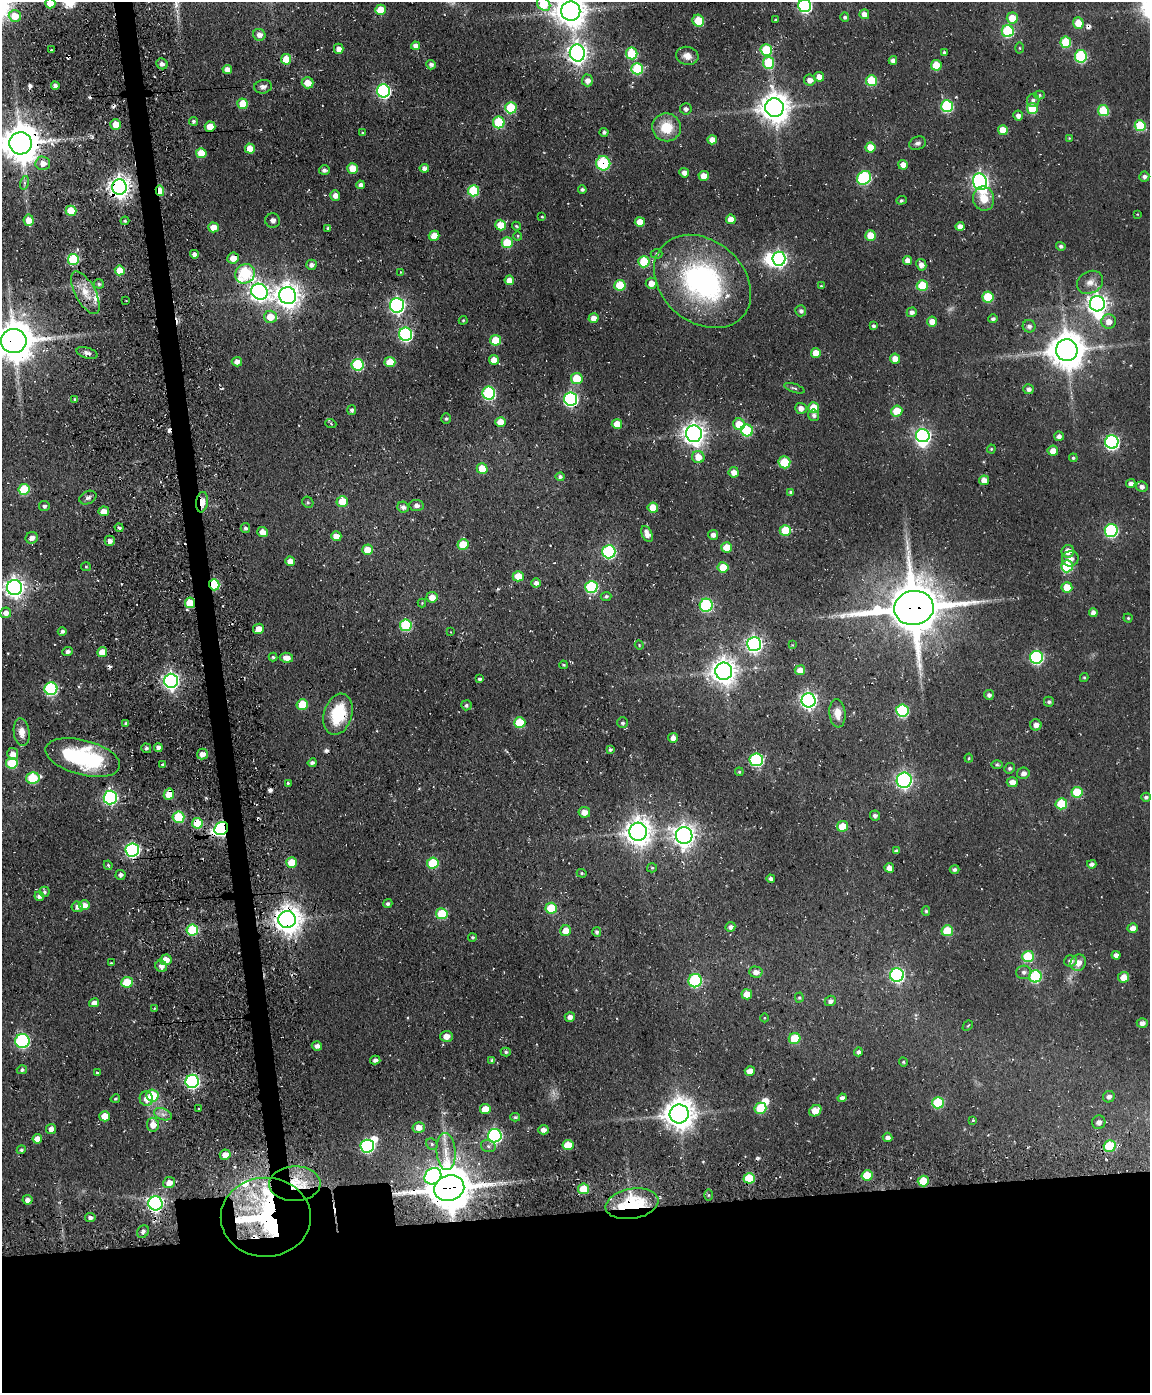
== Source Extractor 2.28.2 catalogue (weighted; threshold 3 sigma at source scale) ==
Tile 11 of 4 x 3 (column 3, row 3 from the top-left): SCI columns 2412-3559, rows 261-1651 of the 4820 x 4802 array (HDU 1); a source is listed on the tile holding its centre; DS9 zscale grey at full resolution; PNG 1152 x 1395 px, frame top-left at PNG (2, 2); each listed source drawn as its Kron ellipse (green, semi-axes under 4 px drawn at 4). Shown black and unused: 15% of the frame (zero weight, under 3 of 4 exposures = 11% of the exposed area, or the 3 px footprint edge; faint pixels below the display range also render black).
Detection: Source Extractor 2.28.2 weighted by HDU 2 'WHT'; one run over the whole footprint, this tile lists its part. Background 0.0634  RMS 0.0094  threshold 0.0423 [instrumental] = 3 sigma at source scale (4.5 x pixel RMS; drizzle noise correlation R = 1.50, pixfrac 1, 0.05/0.05 arcsec/px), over >= 5 px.
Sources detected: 433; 2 too faint to see at this stretch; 5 inside a brighter object's white glare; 15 cosmic-ray / hot-pixel residue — neither listed nor drawn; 5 inside a brighter listed object's ellipse — not listed separately; the other 406 listed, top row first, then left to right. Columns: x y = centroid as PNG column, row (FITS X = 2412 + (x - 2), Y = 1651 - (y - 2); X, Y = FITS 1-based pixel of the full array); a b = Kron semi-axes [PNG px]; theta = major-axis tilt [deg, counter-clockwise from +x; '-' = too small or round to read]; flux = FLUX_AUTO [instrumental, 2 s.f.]
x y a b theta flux
50 3 5 5 - 15
544 4 7 6 - 44
805 6 6 6 - 160
381 10 5 5 - 24
571 11 9 9 - 1600
864 14 5 4 - 7.6
15 16 6 6 - 17
845 17 5 4 - 2
1012 18 5 5 - 16
776 20 3 3 - 1.3
698 21 6 5 - 26
1078 23 5 5 - 16
1008 31 6 6 - 82
259 35 6 6 - 4.6
1066 42 5 5 - 41
416 46 4 4 - 6
1020 48 5 3 - 0.98
339 49 5 5 - 6.1
51 50 2 2 - 0.76
766 50 6 5 - 45
944 52 4 4 - 1.7
577 53 8 7 - 560
632 53 6 5 - 44
687 56 11 9 -13 7.5
1081 56 6 6 - 87
286 59 5 5 - 20
893 60 4 4 - 4.4
769 63 6 5 - 52
162 64 6 5 - 3.1
431 65 5 5 - 3.2
936 65 5 5 - 27
227 69 5 4 - 6.6
637 69 6 5 - 63
819 77 5 5 - 9.7
587 80 6 5 - 5.6
810 80 6 5 - 6.7
871 81 5 5 - 43
308 83 6 5 - 11
55 86 4 3 - 3.4
263 87 9 6 9 3.9
383 91 6 6 - 170
1039 95 5 4 - 1.5
1033 100 6 6 - 2.6
243 104 5 5 - 25
947 106 6 6 - 87
511 108 5 5 - 47
774 108 9 9 - 1500
1032 108 5 5 - 34
686 109 6 5 - 2.9
1103 110 5 5 - 43
1018 116 5 5 - 4.4
193 121 4 4 - 1.8
499 122 6 6 - 53
116 124 5 5 - 12
1140 126 5 5 - 40
210 127 5 5 - 14
666 127 14 14 - 24
1003 130 5 5 - 17
604 132 4 4 - 2
363 133 4 4 - 1.6
1069 138 4 3 - 0.8
712 140 5 4 - 9.6
21 143 11 11 - 2400
918 143 8 6 21 3.1
870 147 5 5 - 17
250 148 5 5 - 13
201 153 5 5 - 17
43 163 7 7 - 8.1
603 163 7 7 - 72
903 165 5 5 - 7.1
353 168 5 5 - 17
424 168 4 4 - 4.4
324 170 5 5 - 2.6
684 173 5 4 - 5
704 176 5 5 - 10
1144 176 5 5 - 2.9
864 178 7 6 - 110
980 182 8 7 - 360
24 183 7 4 72 1.9
360 185 4 4 - 4.1
119 187 8 7 - 710
582 189 4 3 - 2.3
160 191 5 4 - 21
473 191 5 5 - 54
335 195 5 5 - 5.6
984 199 12 10 -81 15
901 200 5 4 - 1.5
71 211 5 5 - 27
1137 214 4 2 - 0.55
542 217 3 3 - 1
731 219 5 5 - 10
29 220 5 5 - 11
125 221 4 4 - 1.2
273 221 7 7 - 3.3
640 222 5 5 - 13
501 225 5 5 - 18
516 226 4 3 - 1.1
960 226 4 4 - 5.5
213 227 5 5 - 11
328 228 3 3 - 1.8
870 235 5 5 - 17
434 236 5 5 - 12
518 236 4 4 - 1
507 243 5 5 - 37
1061 246 5 4 - 2.3
194 254 4 4 - 4.8
657 254 6 4 0 1.5
233 258 6 5 - 9
73 259 5 5 - 70
779 259 7 6 - 280
907 260 4 4 - 6.2
644 262 6 5 - 42
311 265 5 5 - 4.1
921 265 6 5 - 5.5
120 270 5 5 - 16
400 272 3 2 - 0.5
245 274 10 9 - 89
509 280 5 4 - 8.8
702 281 53 41 -41 210
1090 282 14 10 30 7.8
651 283 5 5 - 8.6
99 284 5 4 - 1.7
620 285 5 5 - 38
821 286 4 3 - 1
922 286 5 5 - 39
259 292 8 7 - 420
85 293 24 10 -62 16
288 296 8 8 - 970
988 297 5 5 - 44
126 301 2 2 - 1.1
1097 304 7 7 - 540
397 305 7 7 - 270
801 311 5 5 - 2.7
912 312 5 4 - 4
270 317 6 6 - 17
593 318 5 5 - 7.2
993 319 5 4 - 2.6
463 320 4 4 - 0.95
932 322 5 5 - 9.2
1109 322 7 7 - 8.1
874 326 4 4 - 2.2
1029 326 6 6 - 3.9
406 334 6 6 - 160
496 340 5 5 - 29
14 341 13 12 - 2700
1067 350 11 11 - 2100
87 353 11 5 -17 3.6
816 353 5 5 - 15
895 359 5 5 - 8.5
494 360 5 5 - 8.8
237 362 5 5 - 5.7
390 362 5 5 - 22
358 365 6 6 - 84
577 378 6 5 - 25
794 388 11 3 -18 1.9
1029 389 5 5 - 3.6
489 393 6 6 - 110
75 399 4 3 - 1.4
571 399 6 6 - 200
813 407 5 5 - 18
801 408 6 5 - 5.1
352 410 5 4 - 2.4
897 411 5 5 - 18
814 415 6 5 - 3.3
446 418 5 5 - 1.7
501 422 5 5 - 12
331 424 5 3 - 0.94
617 424 5 5 - 15
739 424 6 5 - 18
747 430 6 6 - 52
694 434 8 8 - 710
923 436 7 6 - 270
1059 436 5 4 - 3.8
1112 442 7 6 - 190
991 449 4 4 - 1
1053 451 5 5 - 8.9
698 457 6 6 - 12
1073 458 4 4 - 1.7
784 462 6 6 - 32
482 469 5 5 - 16
734 472 5 5 - 6.5
560 477 4 4 - 2.8
984 480 5 4 - 8.8
1131 484 4 4 - 4.2
1142 487 6 5 - 3.9
24 489 5 5 - 38
791 492 4 3 - 2.2
88 498 9 6 24 3.5
342 501 5 5 - 21
202 502 10 5 81 13
308 502 6 5 - 1.6
44 506 5 5 - 2.7
416 506 7 5 -8 3.2
403 507 6 5 - 3.8
653 508 5 5 - 20
104 511 5 5 - 9.8
119 528 4 3 - 2.4
245 528 5 4 - 2.6
1111 530 6 6 - 130
785 531 5 5 - 31
262 532 5 5 - 9.1
647 534 9 5 -64 6.5
713 535 5 5 - 4.4
336 536 5 5 - 8.2
32 538 6 5 - 4.5
110 541 5 5 - 4
463 544 5 5 - 26
726 547 5 5 - 17
367 550 5 5 - 13
1068 551 6 6 - 9.4
609 552 6 6 - 120
1070 559 8 7 - 5.9
290 561 5 4 - 8.1
1067 566 6 6 - 50
86 567 5 4 - 1.1
723 567 5 5 - 19
518 576 5 5 - 16
536 583 5 4 - 3.9
214 585 5 5 - 53
591 587 6 6 - 96
1067 587 5 5 - 16
15 588 7 7 - 520
606 596 5 4 - 1.9
432 597 5 5 - 9.8
190 603 5 5 - 31
422 603 4 4 - 0.84
706 605 6 6 - 110
914 608 20 17 8 5400
1093 612 4 4 - 4.7
6 613 5 5 - 6
1128 618 4 4 - 1.3
406 625 6 6 - 64
259 629 5 5 - 9.7
62 631 4 4 - 2.8
451 632 3 2 - 0.54
754 644 7 7 - 330
639 645 5 4 - 1
792 645 3 3 - 0.79
67 651 5 4 - 3.4
102 652 5 4 - 12
273 657 4 4 - 1.5
1036 657 6 6 - 140
286 658 6 5 - 7.4
563 665 4 3 - 1.1
800 670 5 5 - 8.8
724 671 8 8 - 1000
1084 677 4 4 - 1.1
480 679 4 3 - 2.2
171 681 7 7 - 370
51 689 6 6 - 120
989 695 5 5 - 3
809 700 7 7 - 340
1049 702 5 5 - 2
302 704 5 5 - 27
466 705 5 5 - 2
902 711 6 6 - 86
837 713 14 8 -85 9.5
338 714 21 14 74 46
126 723 4 3 - 1.6
520 723 5 5 - 39
622 723 5 5 - 1.9
1036 725 5 5 - 4.9
22 732 14 8 -83 7.9
673 738 5 5 - 5.2
146 748 5 4 - 2.2
158 748 4 4 - 4.6
610 750 4 4 - 2
13 754 6 5 - 7.4
202 754 5 5 - 7.2
83 758 38 17 -15 100
969 758 4 4 - 0.98
756 760 6 6 - 100
12 763 5 5 - 45
312 763 4 4 - 3.3
163 765 4 3 - 1.8
997 765 6 4 0 1.5
1009 768 5 5 - 2.2
739 772 4 3 - 1.1
1023 773 6 5 - 4.5
33 778 7 5 13 56
904 780 7 7 - 250
1012 782 5 5 - 7.5
288 783 3 3 - 1.7
1077 792 5 5 - 29
169 794 6 5 - 18
1146 797 5 4 - 2.4
110 798 7 6 - 180
1061 804 6 5 - 34
584 812 5 5 - 7
875 815 5 5 - 2.7
178 817 6 5 - 55
197 823 5 5 - 25
842 826 5 5 - 18
221 828 7 6 - 170
638 832 9 9 - 1100
684 836 8 8 - 690
132 850 7 6 - 190
896 851 4 4 - 2.4
292 863 5 5 - 22
433 863 6 5 - 40
1092 864 4 4 - 3.1
108 865 5 4 - 1.3
652 868 5 4 - 1.3
889 868 5 5 - 7.1
954 869 5 4 - 2.5
582 873 5 4 - 1.2
121 875 5 5 - 3.5
771 879 4 4 - 3.7
44 892 5 5 - 1.9
39 896 5 4 - 3.4
388 904 5 4 - 2.1
84 905 5 5 - 8.2
77 907 5 5 - 4
551 908 5 5 - 33
926 911 4 4 - 1.5
442 914 6 5 - 37
287 920 9 8 - 1200
730 927 5 4 - 3.7
1133 928 5 5 - 5.7
192 930 6 5 - 56
566 931 5 5 - 12
947 931 6 5 - 33
597 932 5 4 - 2.3
473 937 4 4 - 1.4
1116 955 4 4 - 5.1
1028 956 6 5 - 46
166 960 5 5 - 10
1071 961 6 5 - 4.4
111 963 3 3 - 0.83
1078 963 8 7 - 8.7
161 966 6 5 - 4.9
756 972 7 5 -2 5.9
1024 972 7 6 - 3.1
897 975 7 7 - 190
1035 976 6 6 - 75
1124 977 5 5 - 10
695 981 6 6 - 110
127 982 5 5 - 30
747 994 5 5 - 11
799 998 5 4 - 1.3
830 1001 5 5 - 3.8
94 1003 5 4 - 7.2
154 1009 4 3 - 1
570 1017 5 5 - 4
764 1018 4 3 - 0.7
1142 1023 5 5 - 4.9
968 1026 6 3 43 1
446 1036 6 5 - 7.8
795 1039 6 5 - 35
22 1041 7 7 - 130
317 1046 5 4 - 3.9
506 1052 5 4 - 1.7
858 1052 4 4 - 3
375 1060 5 4 - 3
492 1060 3 3 - 1.8
903 1062 5 4 - 1.2
22 1070 5 4 - 2.4
750 1071 5 4 - 8.7
97 1073 3 3 - 1.5
192 1081 6 6 - 190
152 1096 6 6 - 31
1109 1097 6 5 - 3.1
842 1098 4 4 - 3.4
115 1099 5 4 - 1.4
146 1099 7 6 - 10
938 1103 6 5 - 53
760 1108 6 5 - 33
198 1109 3 2 - 0.68
485 1109 5 5 - 15
815 1111 6 5 - 11
163 1114 9 5 -20 3.9
679 1114 9 9 - 1500
105 1116 5 5 - 15
515 1117 5 4 - 1.4
973 1120 4 3 - 0.92
1099 1122 7 6 - 3.7
153 1125 7 6 - 10
419 1127 6 5 - 10
51 1129 5 5 - 4.6
543 1130 5 5 - 3.9
495 1136 7 6 - 190
888 1137 5 4 - 3.7
37 1139 5 4 - 7.3
432 1144 6 5 - 1.9
568 1145 5 5 - 21
367 1146 7 6 - 140
488 1146 7 6 - 2.8
1110 1146 6 5 - 47
21 1150 4 4 - 1.6
446 1151 19 9 -86 14
225 1155 5 5 - 9.4
867 1175 5 5 - 25
433 1176 9 7 44 230
749 1178 5 5 - 35
923 1181 5 5 - 32
169 1183 6 5 - 8.1
295 1184 25 17 1 33
449 1188 15 12 18 3800
584 1189 5 5 - 22
708 1195 5 3 - 1.2
27 1200 5 5 - 4.9
155 1203 7 7 - 270
632 1204 27 15 10 73
90 1217 5 4 - 3.2
266 1217 45 39 0 250
143 1232 7 5 57 3
Overlapping masked pixels (flux is a lower limit): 28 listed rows (the first 20) at x y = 571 11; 774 108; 21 143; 603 163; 119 187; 160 191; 233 258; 245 274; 259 292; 14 341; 571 399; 202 502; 214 585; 190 603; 914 608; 338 714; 169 794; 197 823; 221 828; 132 850
Isophote crosses this tile's border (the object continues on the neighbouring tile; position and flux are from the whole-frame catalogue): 7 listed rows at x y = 50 3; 544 4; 805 6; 571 11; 21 143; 14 341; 15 588